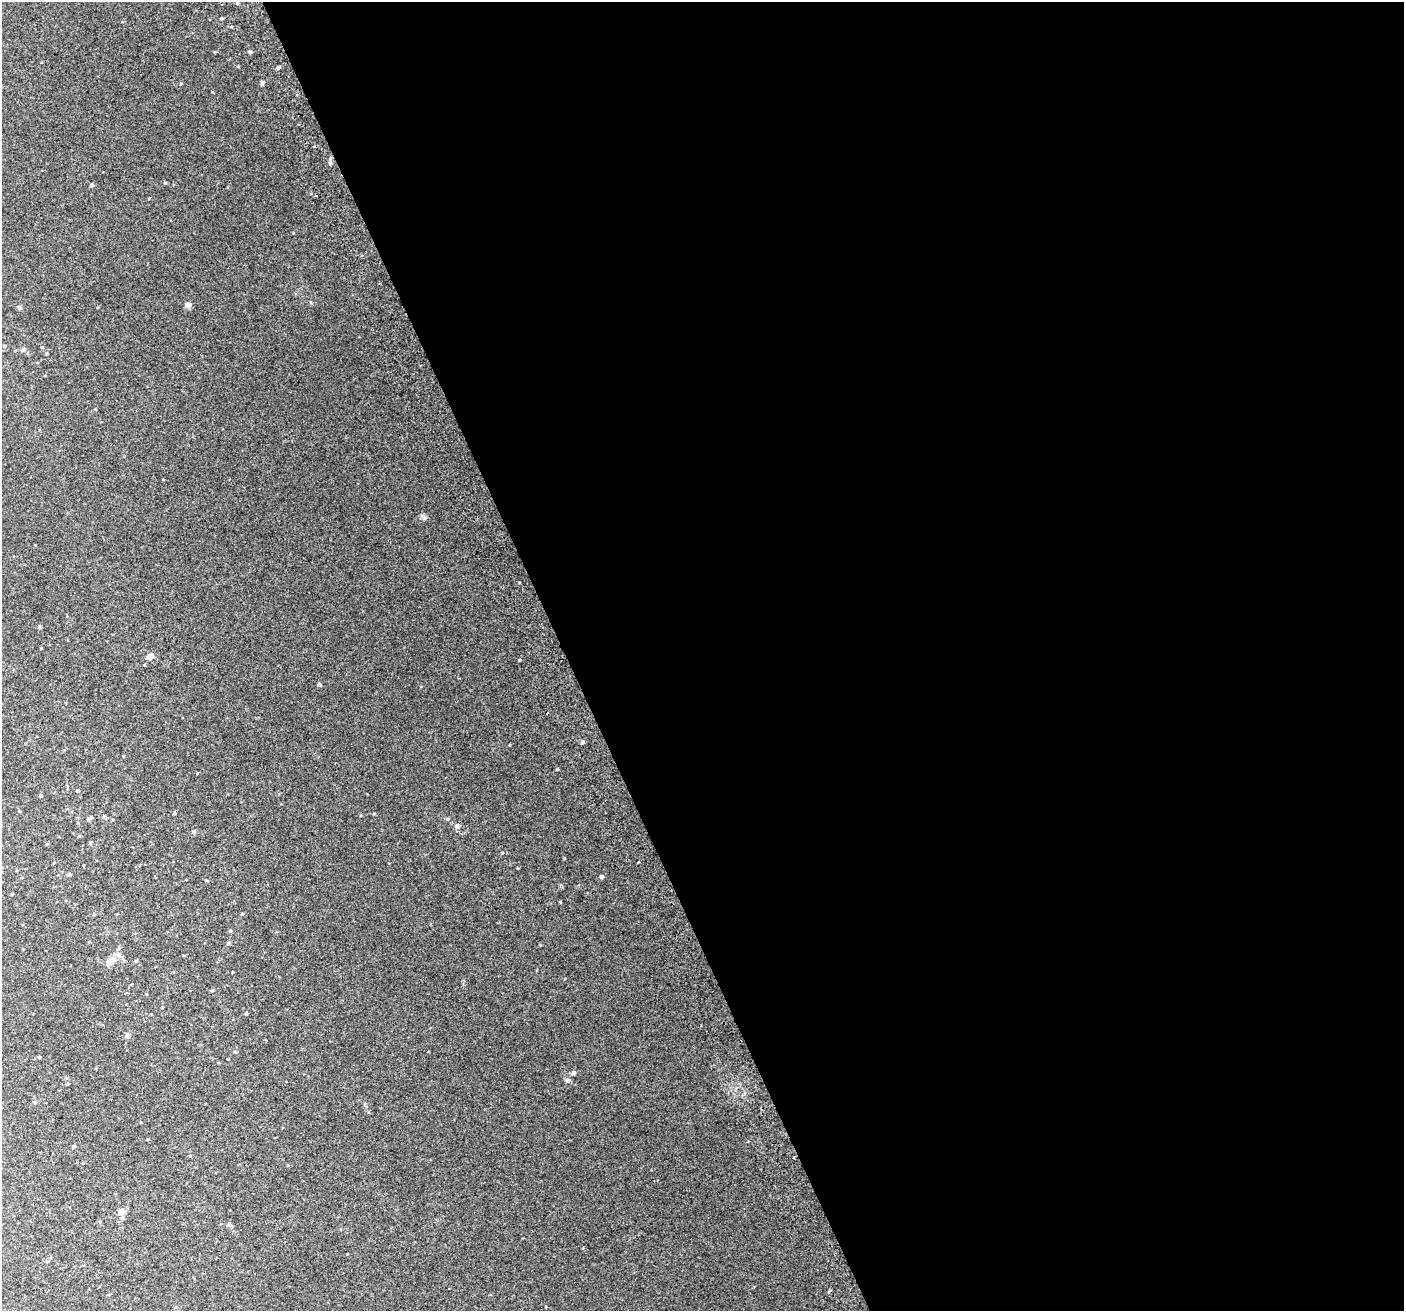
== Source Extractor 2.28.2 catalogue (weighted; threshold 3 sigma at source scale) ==
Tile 8 of 4 x 4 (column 4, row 2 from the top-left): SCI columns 4248-5649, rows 2776-4084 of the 5688 x 5494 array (HDU 1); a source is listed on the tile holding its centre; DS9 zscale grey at full resolution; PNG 1406 x 1313 px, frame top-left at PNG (2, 2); no overlay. Shown black and unused: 60% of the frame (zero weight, under 2 of 3 exposures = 2% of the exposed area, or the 3 px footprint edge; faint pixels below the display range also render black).
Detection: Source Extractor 2.28.2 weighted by HDU 2 'WHT'; one run over the whole footprint, this tile lists its part. Background 0.0744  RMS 0.014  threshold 0.063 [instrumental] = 3 sigma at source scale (4.5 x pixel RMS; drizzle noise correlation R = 1.50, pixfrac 1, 0.0396/0.0396 arcsec/px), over >= 5 px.
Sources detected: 47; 1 cosmic-ray / hot-pixel residue — not listed; the other 46 listed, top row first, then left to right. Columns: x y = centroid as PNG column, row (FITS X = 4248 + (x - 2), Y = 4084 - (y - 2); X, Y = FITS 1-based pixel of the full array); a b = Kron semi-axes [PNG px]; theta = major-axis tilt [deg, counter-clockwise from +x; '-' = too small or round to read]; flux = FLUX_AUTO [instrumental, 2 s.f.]
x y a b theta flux
237 3 4 3 - 1.4
222 18 3 3 - 1.4
250 52 3 3 - 2.8
279 67 4 4 - 2.9
262 83 6 4 65 2.4
330 163 5 4 - 3.1
165 183 6 3 -19 1.2
92 185 4 4 - 2.5
316 196 3 3 - 2.8
188 305 7 6 - 5
19 307 5 4 - 3.3
5 346 5 4 - 1.5
23 349 6 5 - 3.7
423 517 10 5 -40 3.4
40 627 5 3 - 1.3
150 656 5 4 - 12
319 684 4 4 - 2.8
583 742 5 4 - 2.6
557 769 4 3 - 1.3
78 790 4 4 - 1.7
41 796 5 4 - 1.7
174 813 4 3 - 1.2
89 819 7 4 46 2.5
457 826 6 6 - 4.5
193 831 5 5 - 2.7
90 843 4 4 - 1.7
502 853 5 3 - 1.2
638 862 2 2 - 1.5
69 874 4 4 - 2.2
602 877 4 4 - 3.3
94 914 5 3 - 1
231 931 5 3 - 1.2
229 943 5 4 - 2.2
118 954 7 7 - 5.2
111 961 8 5 39 22
136 961 4 4 - 1.2
233 972 3 2 - 0.68
212 990 4 3 - 1.6
246 1013 5 4 - 1.4
128 1036 6 5 - 4.9
235 1052 5 3 - 1.4
39 1057 4 3 - 1.2
574 1073 5 5 - 2.9
74 1146 4 4 - 2
122 1211 7 5 33 9.3
122 1218 6 5 - 2.7
Unlisted compact peaks at least as high as the median listed source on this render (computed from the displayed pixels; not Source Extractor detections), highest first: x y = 568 1080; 519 660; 560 902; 238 66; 374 814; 510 745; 42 347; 181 83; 361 815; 314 146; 149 198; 214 52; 540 945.